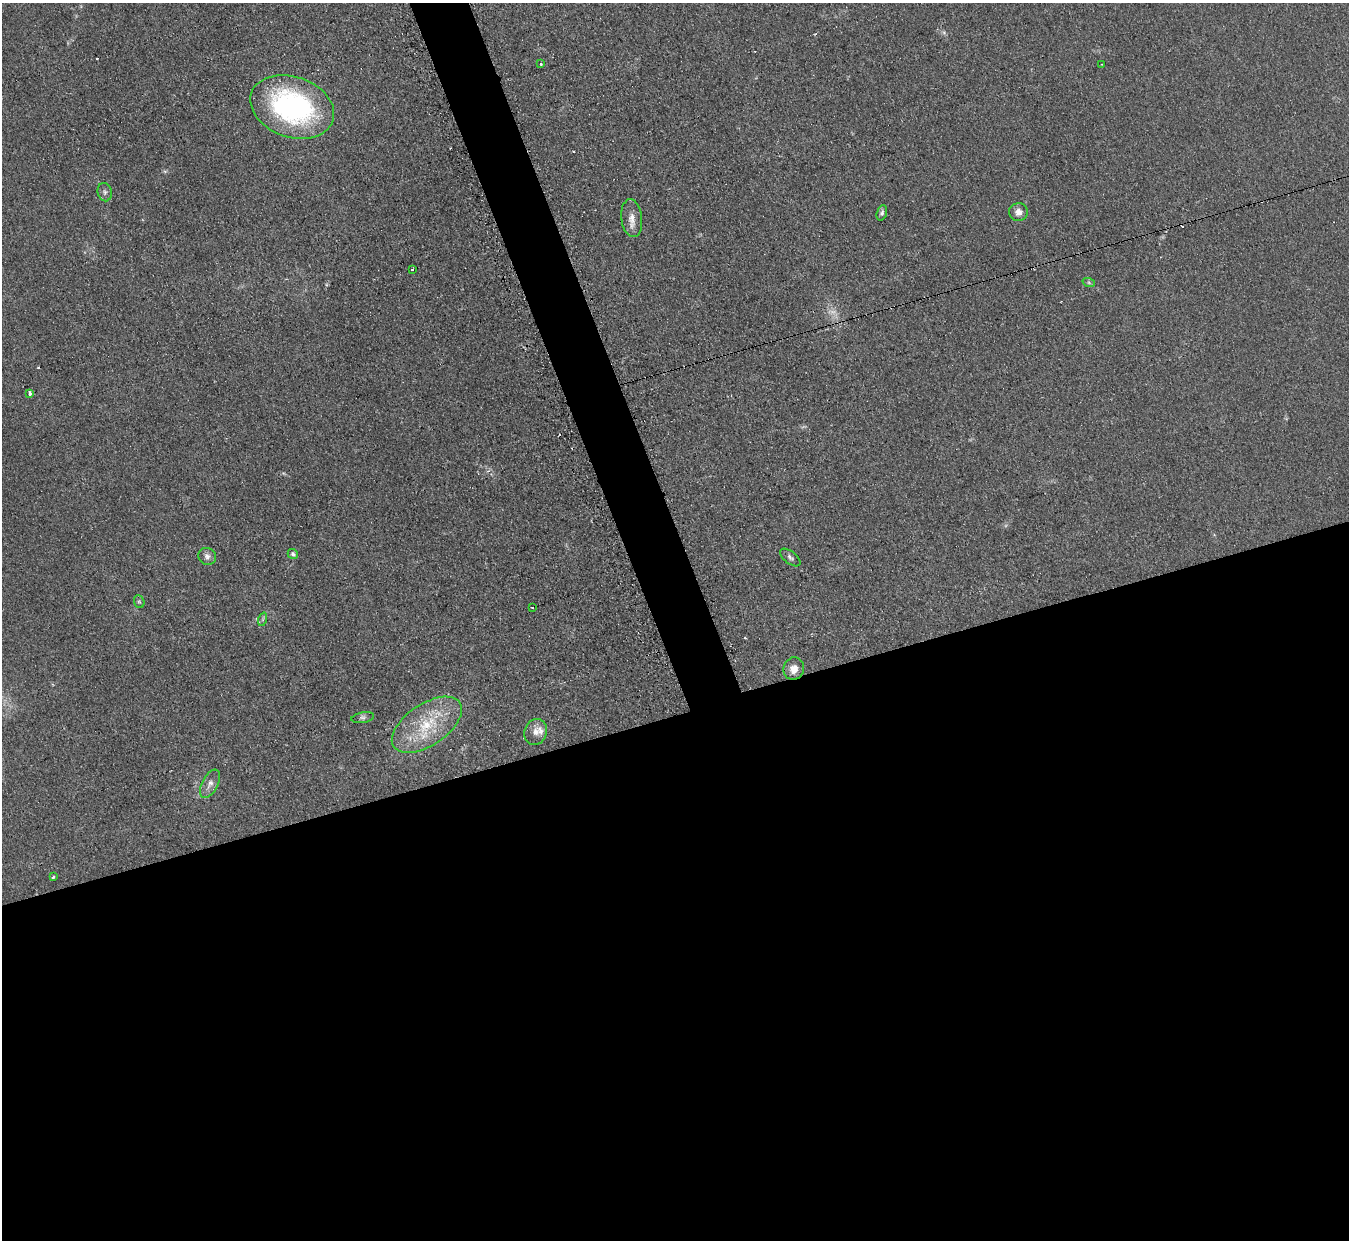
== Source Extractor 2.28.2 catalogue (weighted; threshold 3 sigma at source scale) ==
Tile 15 of 4 x 4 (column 3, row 4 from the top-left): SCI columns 2713-4059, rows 279-1516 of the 5413 x 5375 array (HDU 1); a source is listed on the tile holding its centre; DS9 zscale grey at full resolution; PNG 1351 x 1242 px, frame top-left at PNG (2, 3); each listed source drawn as its Kron ellipse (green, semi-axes under 4 px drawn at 4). Shown black and unused: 45% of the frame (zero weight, under 2 of 3 exposures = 2% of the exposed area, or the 3 px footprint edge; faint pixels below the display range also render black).
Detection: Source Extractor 2.28.2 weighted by HDU 2 'WHT'; one run over the whole footprint, this tile lists its part. Background 0.0957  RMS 0.011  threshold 0.0514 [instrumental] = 3 sigma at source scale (4.5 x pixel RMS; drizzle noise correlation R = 1.50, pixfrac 1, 0.05/0.05 arcsec/px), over >= 5 px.
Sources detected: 30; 1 too faint to see at this stretch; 6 cosmic-ray / hot-pixel residue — neither listed nor drawn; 1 inside a brighter listed object's ellipse — not listed separately; the other 22 listed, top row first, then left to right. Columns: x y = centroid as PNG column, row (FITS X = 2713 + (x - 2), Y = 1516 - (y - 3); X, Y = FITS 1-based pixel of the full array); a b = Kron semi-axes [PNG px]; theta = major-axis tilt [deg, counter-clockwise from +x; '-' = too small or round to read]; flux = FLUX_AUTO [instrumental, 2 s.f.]
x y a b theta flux
540 64 3 3 - 2.3
1102 64 3 2 - 0.87
292 107 43 30 -19 220
105 192 9 7 -75 3.3
1018 212 9 9 - 7.3
882 213 8 5 72 2.9
632 218 19 10 -83 11
412 269 3 3 - 5.8
1089 283 6 4 -20 1.9
30 393 4 3 - 19
293 554 5 4 - 2.5
207 556 9 8 - 4.7
790 557 12 6 -39 3.6
139 602 6 5 - 1.9
532 607 3 2 - 1.9
263 619 7 4 72 2
794 669 11 10 - 11
363 718 11 5 10 3.2
427 725 40 20 34 60
536 732 13 11 70 8.9
210 784 15 7 63 7.2
53 877 3 3 - 3